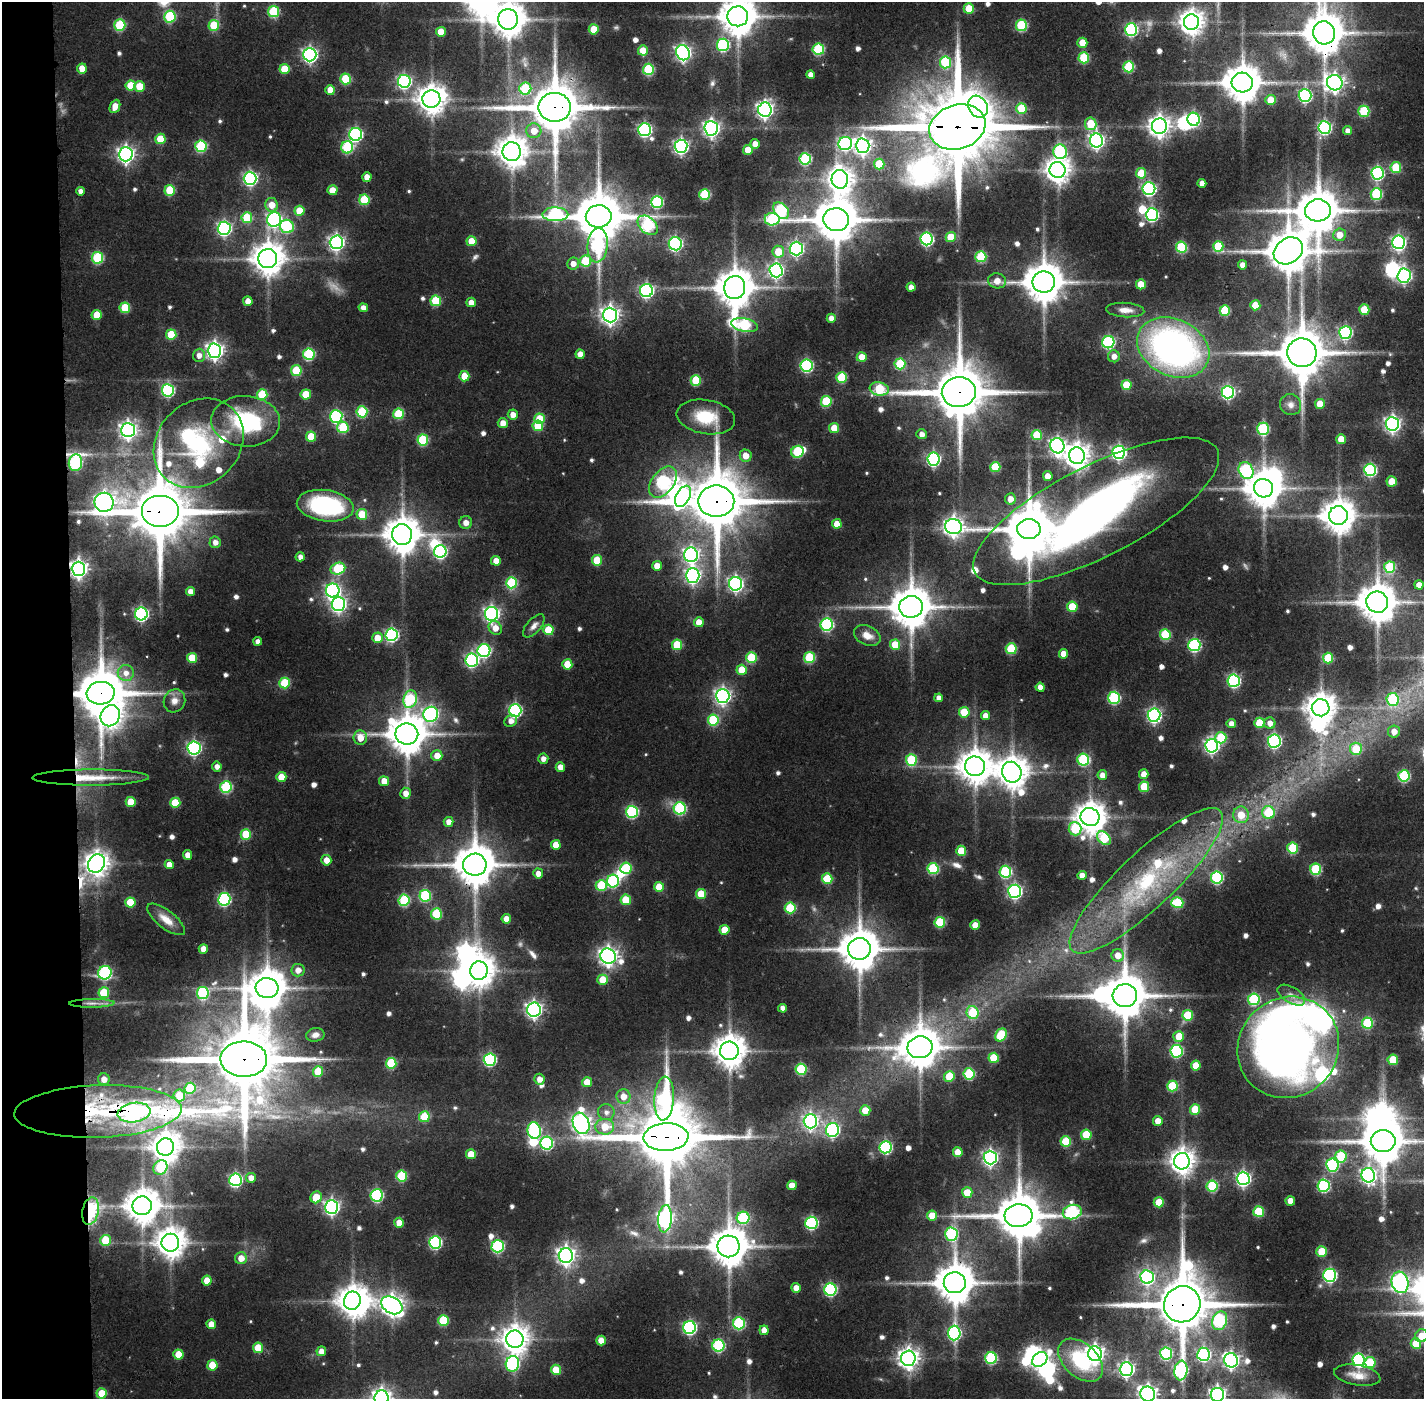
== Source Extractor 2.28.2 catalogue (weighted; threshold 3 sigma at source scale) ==
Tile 4 of 3 x 3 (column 1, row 2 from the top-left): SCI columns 1-1422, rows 1429-2825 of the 4267 x 4256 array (HDU 1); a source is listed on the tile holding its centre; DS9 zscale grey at full resolution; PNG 1426 x 1401 px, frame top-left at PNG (2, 2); each listed source drawn as its Kron ellipse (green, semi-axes under 4 px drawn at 4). Shown black and unused: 5% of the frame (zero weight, under 3 of 4 exposures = <1% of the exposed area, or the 3 px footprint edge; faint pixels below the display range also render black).
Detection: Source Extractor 2.28.2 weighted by HDU 2 'WHT'; one run over the whole footprint, this tile lists its part. Background 0.0883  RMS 0.0079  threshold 0.0356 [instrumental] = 3 sigma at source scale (4.5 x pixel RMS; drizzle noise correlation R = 1.50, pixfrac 1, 0.05/0.05 arcsec/px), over >= 5 px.
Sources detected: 656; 6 too faint to see at this stretch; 27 inside a brighter object's white glare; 1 cosmic-ray / hot-pixel residue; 1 long thin detection or spike segment (spike, bleed or trail) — neither listed nor drawn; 11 inside a brighter listed object's ellipse — not listed separately; of the other 610, all 500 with FLUX_AUTO >= 4.29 (the completeness limit of this list) listed and drawn (110 fainter detections not listed), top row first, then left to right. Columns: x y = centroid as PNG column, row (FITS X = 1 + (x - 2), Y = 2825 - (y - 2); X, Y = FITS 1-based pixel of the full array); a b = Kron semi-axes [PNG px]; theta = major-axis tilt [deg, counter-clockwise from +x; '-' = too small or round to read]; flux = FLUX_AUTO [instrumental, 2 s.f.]
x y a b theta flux
969 9 5 5 - 23
273 12 5 5 - 51
738 16 10 10 - 2100
170 17 6 5 - 54
508 19 10 10 - 1600
1191 22 8 7 - 750
120 25 5 5 - 46
214 25 5 5 - 28
1021 25 6 5 - 56
594 29 5 5 - 20
1131 30 6 6 - 98
441 32 5 5 - 12
1324 33 11 11 - 2500
1082 43 5 5 - 14
723 45 6 6 - 91
818 49 5 5 - 62
643 50 5 5 - 12
683 53 8 6 -60 240
310 55 7 6 - 210
1084 58 5 5 - 40
945 62 6 5 - 52
1129 67 5 5 - 51
82 68 5 5 - 11
284 69 5 5 - 23
648 69 5 5 - 59
811 75 4 4 - 6.6
346 79 5 5 - 37
404 81 6 6 - 170
1242 83 10 10 - 2200
1335 83 8 7 - 370
131 86 5 5 - 20
140 86 5 5 - 18
525 89 6 6 - 47
330 90 5 5 - 9.8
1305 95 6 6 - 130
431 99 9 8 - 1100
1271 100 5 5 - 15
115 106 7 5 65 8.9
555 107 16 14 1 4400
978 107 11 9 -60 290
1021 108 5 5 - 28
765 110 7 6 - 300
1364 111 5 5 - 48
1194 119 6 6 - 110
1091 124 6 5 - 23
1159 126 8 7 - 530
957 127 29 22 17 12000
711 128 7 7 - 270
1325 128 6 6 - 120
645 130 6 6 - 140
534 131 7 7 - 12
1348 131 4 4 - 4.6
356 134 6 6 - 140
160 139 5 5 - 23
1096 140 7 6 - 250
755 144 5 5 - 6.5
845 144 7 6 - 120
201 146 6 5 - 65
681 146 6 6 - 210
863 146 7 7 - 350
347 147 6 6 - 65
748 150 5 5 - 13
512 151 9 9 - 1200
1060 152 7 7 - 85
126 154 7 7 - 310
805 159 6 5 - 71
879 164 5 5 - 24
1396 167 5 5 - 31
1058 170 8 8 - 800
1141 173 5 5 - 24
1377 173 6 6 - 120
367 177 5 4 - 7.7
250 178 6 6 - 160
840 179 9 8 - 730
1202 183 4 4 - 5.7
1149 189 6 6 - 130
170 190 5 5 - 31
332 190 5 5 - 14
81 191 4 4 - 4.5
1376 194 6 5 - 64
705 195 5 5 - 51
364 200 5 5 - 32
657 202 6 6 - 79
272 205 7 6 - 11
1318 210 13 11 4 3000
299 211 5 5 - 17
781 211 9 6 -48 85
555 214 13 7 0 97
1152 215 6 6 - 120
599 216 13 11 1 4100
247 218 5 5 - 31
772 219 7 6 - 61
274 220 7 7 - 160
836 220 13 11 -7 3100
648 225 12 8 -41 91
287 226 7 6 - 60
224 228 6 6 - 160
1339 235 6 6 - 9.8
951 237 5 5 - 22
927 239 6 6 - 130
472 241 5 5 - 15
336 242 7 6 - 250
1398 242 7 6 - 200
675 244 6 6 - 140
598 245 17 10 84 110
1218 246 5 5 - 28
1181 247 5 5 - 52
796 248 7 6 - 170
1288 251 15 12 37 2800
778 252 6 6 - 18
981 257 5 5 - 47
97 258 6 5 - 57
268 259 9 9 - 1400
586 261 5 5 - 36
573 264 6 6 - 6.3
1242 265 4 4 - 5.4
776 270 7 6 - 210
1404 276 7 6 - 160
997 281 9 7 -12 7.6
1044 282 11 10 - 2400
1141 284 5 5 - 13
911 287 4 4 - 5.5
735 288 11 10 - 2100
646 291 6 6 - 160
248 301 5 4 - 7.2
436 301 5 5 - 33
471 302 5 4 - 6.4
1255 305 5 5 - 15
125 308 5 5 - 28
363 308 4 4 - 5.1
1125 310 19 7 -3 7.2
1364 310 5 5 - 22
1225 311 5 5 - 36
97 315 5 5 - 14
610 315 7 7 - 390
831 318 4 4 - 5.1
745 325 13 6 -10 82
1345 332 6 6 - 120
171 334 5 5 - 26
1108 342 6 6 - 95
1173 348 38 28 -26 300
214 351 7 6 - 330
1302 353 14 14 - 4000
309 354 6 5 - 66
580 354 4 4 - 7.4
199 355 6 6 - 5.1
1114 356 6 6 - 5.2
862 357 5 5 - 14
900 364 5 5 - 40
807 366 6 6 - 96
296 371 5 5 - 35
464 376 5 5 - 15
842 377 5 5 - 35
696 380 5 5 - 29
1126 385 5 5 - 21
879 389 10 6 -11 45
168 390 6 6 - 100
959 392 17 15 3 5200
1228 392 6 6 - 140
306 394 5 5 - 19
262 395 5 5 - 38
826 401 5 5 - 42
1320 404 5 5 - 11
1291 405 11 10 - 5.2
362 412 5 5 - 46
398 414 5 5 - 37
513 415 5 5 - 6.9
336 416 6 6 - 110
706 417 29 17 -9 30
540 419 5 5 - 22
246 421 34 25 -3 71
503 423 5 5 - 8.2
1392 424 7 6 - 250
538 426 5 5 - 27
343 427 6 5 - 41
834 428 5 5 - 15
1263 429 6 5 - 69
128 430 7 7 - 320
922 434 5 5 - 4.7
1037 435 5 5 - 28
311 437 5 5 - 21
1341 439 5 5 - 13
423 440 5 5 - 46
199 443 48 41 44 110
1057 446 7 7 - 260
797 452 6 6 - 51
1119 452 6 6 - 170
746 456 6 6 - 9
1077 456 8 8 - 790
933 459 6 6 - 140
75 463 8 6 83 100
995 467 5 5 - 30
1370 470 6 6 - 100
1246 471 8 7 - 100
1048 476 5 5 - 8.5
1392 481 5 5 - 16
663 482 18 11 51 110
1263 488 9 9 - 1800
683 496 11 6 61 270
1010 499 5 5 - 6.2
716 501 18 16 0 6300
104 502 9 9 - 470
325 506 28 15 -8 99
1096 511 136 45 27 600
160 512 19 16 0 7000
362 514 5 5 - 19
1338 516 9 9 - 1600
466 523 6 6 - 5.1
837 524 5 4 - 11
953 527 8 7 - 430
1029 529 12 10 -1 3600
402 534 10 10 - 1800
215 542 6 5 - 4.8
440 551 6 6 - 120
691 555 7 7 - 230
300 557 5 4 - 4.6
597 560 5 5 - 22
496 561 5 5 - 10
657 566 5 4 - 8.5
1390 567 5 5 - 51
78 569 7 7 - 370
338 569 7 5 19 46
693 576 7 7 - 230
511 583 5 5 - 51
736 584 7 6 - 210
1419 585 4 4 - 7.8
333 590 7 6 - 180
190 591 4 4 - 5.6
1377 602 11 10 - 2200
338 604 7 7 - 260
911 607 12 11 - 2700
1072 607 5 5 - 25
141 614 6 6 - 160
492 614 7 6 - 240
699 622 5 5 - 9.3
827 624 6 6 - 99
534 626 14 7 48 4.4
495 628 7 6 - 7.9
548 630 5 5 - 23
392 635 6 6 - 130
867 635 14 9 -26 8.5
1165 635 5 5 - 45
377 638 5 5 - 12
258 641 4 4 - 4.3
677 645 5 5 - 32
895 645 5 5 - 20
1194 645 6 6 - 110
1011 649 5 5 - 44
484 651 6 6 - 120
1064 654 5 4 - 11
192 658 5 5 - 24
751 658 5 5 - 40
809 658 5 5 - 44
1328 658 5 5 - 32
472 660 6 6 - 130
567 664 5 5 - 19
742 670 5 5 - 16
126 673 8 8 - 6.1
1234 681 6 6 - 120
285 683 5 5 - 39
1040 687 4 4 - 5.8
101 693 14 11 4 4000
723 696 7 6 - 260
939 698 4 4 - 6
1114 698 6 6 - 77
410 699 9 6 72 56
1393 699 6 6 - 45
174 701 12 10 62 6.6
1321 708 9 8 - 1200
515 710 6 6 - 130
964 712 5 5 - 22
431 714 7 7 - 180
1154 715 6 6 - 180
110 716 11 9 59 640
985 716 4 4 - 7
713 720 5 5 - 51
511 721 7 5 35 5.2
1231 723 4 4 - 4.9
1259 723 5 5 - 24
1270 723 6 5 - 6.2
1394 731 6 6 - 6.4
407 734 11 10 - 2200
360 738 7 6 - 10
1221 738 6 5 - 34
1274 741 6 6 - 150
1212 746 7 6 - 210
194 748 6 6 - 160
1356 749 6 6 - 25
437 756 5 5 - 9.5
543 759 5 5 - 4.4
911 760 5 5 - 42
1083 760 6 6 - 71
217 766 5 5 - 4.7
975 766 10 9 - 1600
560 767 4 4 - 7
1012 772 10 9 - 1300
1144 774 5 5 - 8.6
1102 775 5 5 - 7
1404 776 5 5 - 66
281 777 5 5 - 14
91 778 58 8 0 24
384 781 5 5 - 10
226 787 6 5 - 66
1144 787 5 5 - 32
406 793 5 5 - 6.1
131 802 5 5 - 16
175 803 5 5 - 27
680 808 6 6 - 79
632 812 6 6 - 87
1268 813 6 6 - 32
1241 815 8 8 - 14
1090 817 9 9 - 1200
449 822 5 5 - 5.7
1075 829 7 6 - 46
246 834 5 5 - 28
1104 838 8 5 -44 42
556 845 5 5 - 12
1293 848 5 5 - 44
961 851 5 5 - 18
188 855 5 4 - 7.4
326 860 5 5 - 7.5
96 863 9 8 - 750
169 864 4 4 - 6.8
475 865 12 11 - 2700
626 868 6 6 - 41
933 869 5 5 - 57
1316 869 5 5 - 54
1005 872 6 6 - 76
538 873 5 5 - 6.1
1082 875 5 4 - 7.6
1217 877 6 6 - 88
827 879 5 5 - 32
613 881 6 6 - 82
1146 881 102 27 43 130
601 885 5 5 - 38
659 887 5 5 - 18
1015 891 6 6 - 170
701 894 5 5 - 22
425 896 6 5 - 63
224 899 6 6 - 110
404 900 5 5 - 58
626 900 5 5 - 24
130 902 5 5 - 22
1177 903 6 5 - 46
790 908 5 5 - 41
436 914 5 5 - 42
166 919 23 9 -38 11
506 919 5 4 - 7.3
940 922 5 5 - 44
975 925 5 5 - 12
724 930 5 5 - 14
203 949 5 4 - 7.2
859 949 11 11 - 2500
1118 955 6 6 - 9.2
608 956 8 7 - 410
298 970 6 6 - 6.5
479 971 9 8 - 1200
105 973 7 6 - 95
603 980 5 5 - 18
267 988 11 10 - 1900
104 993 5 5 - 28
203 993 6 6 - 68
1291 995 15 8 -31 5.8
1125 996 12 11 - 3300
1254 999 6 5 - 67
92 1003 23 4 1 6.2
783 1008 4 4 - 5.2
534 1010 7 6 - 290
973 1013 6 6 - 35
1188 1015 5 5 - 33
1367 1023 5 5 - 49
315 1035 9 6 10 4.5
1001 1035 7 5 57 41
1179 1036 5 5 - 15
920 1047 13 11 11 2200
1288 1047 52 49 44 590
729 1051 9 9 - 1400
1176 1051 6 6 - 94
994 1058 5 5 - 25
244 1059 23 17 -2 8800
490 1060 6 6 - 110
1393 1060 5 5 - 25
391 1063 5 5 - 43
1196 1066 5 5 - 18
801 1069 5 5 - 53
318 1072 5 5 - 26
969 1074 5 5 - 50
949 1076 5 5 - 25
104 1079 6 6 - 6.4
539 1079 5 5 - 5.7
587 1082 5 5 - 14
1172 1086 5 5 - 37
190 1088 5 5 - 32
179 1095 6 6 - 20
623 1096 7 7 - 8.6
664 1099 22 10 86 96
1195 1109 5 5 - 27
865 1110 5 5 - 14
98 1111 84 26 2 120
606 1112 8 8 - 4.3
134 1113 16 9 9 200
424 1117 5 5 - 30
810 1121 7 7 - 210
1158 1121 5 5 - 9.3
581 1123 11 8 -68 410
605 1127 9 8 - 17
534 1130 8 6 -76 88
832 1130 7 6 - 140
1086 1135 5 5 - 29
666 1137 22 14 3 8700
1383 1141 12 11 - 2900
1066 1142 5 5 - 33
547 1143 6 6 - 100
165 1147 8 8 - 1100
885 1147 6 6 - 110
958 1152 5 5 - 14
471 1154 5 5 - 16
1341 1156 6 5 - 47
990 1157 7 6 - 220
1182 1161 8 7 - 780
1332 1165 6 6 - 83
160 1168 8 6 50 37
1368 1175 7 6 - 230
402 1176 5 5 - 43
251 1178 5 5 - 5.2
1243 1178 6 6 - 180
235 1180 6 6 - 130
792 1185 5 5 - 12
1212 1186 5 5 - 55
1324 1186 6 6 - 92
967 1192 5 5 - 15
377 1195 6 6 - 97
316 1197 6 5 - 18
1290 1201 5 4 - 8.5
1159 1202 5 5 - 21
142 1206 9 9 - 1600
332 1207 7 6 - 230
91 1211 14 8 78 67
1072 1212 9 7 14 100
1259 1212 5 5 - 38
932 1216 5 5 - 12
1019 1216 14 11 5 3600
743 1218 6 6 - 58
665 1219 14 7 85 250
399 1223 5 5 - 12
811 1223 6 6 - 100
951 1234 6 6 - 88
106 1240 5 5 - 25
435 1242 6 6 - 110
170 1243 9 9 - 1200
498 1246 6 6 - 97
729 1246 11 11 - 2200
1322 1251 5 5 - 25
566 1256 7 7 - 400
241 1258 6 6 - 9
1330 1275 6 6 - 130
1147 1277 7 6 - 140
207 1281 5 5 - 13
1400 1282 11 8 -76 270
955 1283 11 10 - 2500
796 1288 5 4 - 7.9
830 1290 6 6 - 110
352 1301 9 8 - 1200
1182 1304 18 17 - 6000
392 1305 11 8 -30 550
443 1320 5 5 - 42
1220 1321 10 7 71 77
739 1323 6 6 - 73
211 1324 5 4 - 8.4
690 1327 6 6 - 150
764 1330 5 4 - 8.4
954 1333 7 6 - 140
1422 1336 6 6 - 14
515 1339 9 8 - 930
601 1340 5 5 - 11
1416 1343 5 5 - 24
718 1345 6 6 - 87
258 1348 5 5 - 19
321 1351 5 4 - 6.3
1166 1353 6 6 - 78
178 1354 5 5 - 16
1095 1354 7 7 - 350
1203 1354 6 6 - 130
908 1358 7 7 - 530
991 1358 6 6 - 71
1040 1359 8 6 42 240
1081 1360 26 16 -42 61
1231 1360 7 6 - 260
1359 1360 6 6 - 120
1370 1362 5 5 - 37
512 1364 8 6 76 110
212 1365 5 5 - 19
1126 1369 7 6 - 230
556 1370 5 5 - 18
1181 1370 10 6 83 130
1357 1375 23 10 -10 9.9
102 1393 5 5 - 21
1148 1394 7 7 - 410
1217 1395 7 6 - 280
382 1398 7 7 - 390
Overlapping masked pixels (flux is a lower limit): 23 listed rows (the first 20) at x y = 1324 33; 555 107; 957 127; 1302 353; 959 392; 75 463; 716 501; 1096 511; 160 512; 78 569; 101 693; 91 778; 96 863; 475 865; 920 1047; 244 1059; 98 1111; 134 1113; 666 1137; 91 1211
Isophote crosses this tile's border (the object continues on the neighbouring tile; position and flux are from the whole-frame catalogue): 7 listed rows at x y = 738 16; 508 19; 1324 33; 1422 1336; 1148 1394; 1217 1395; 382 1398